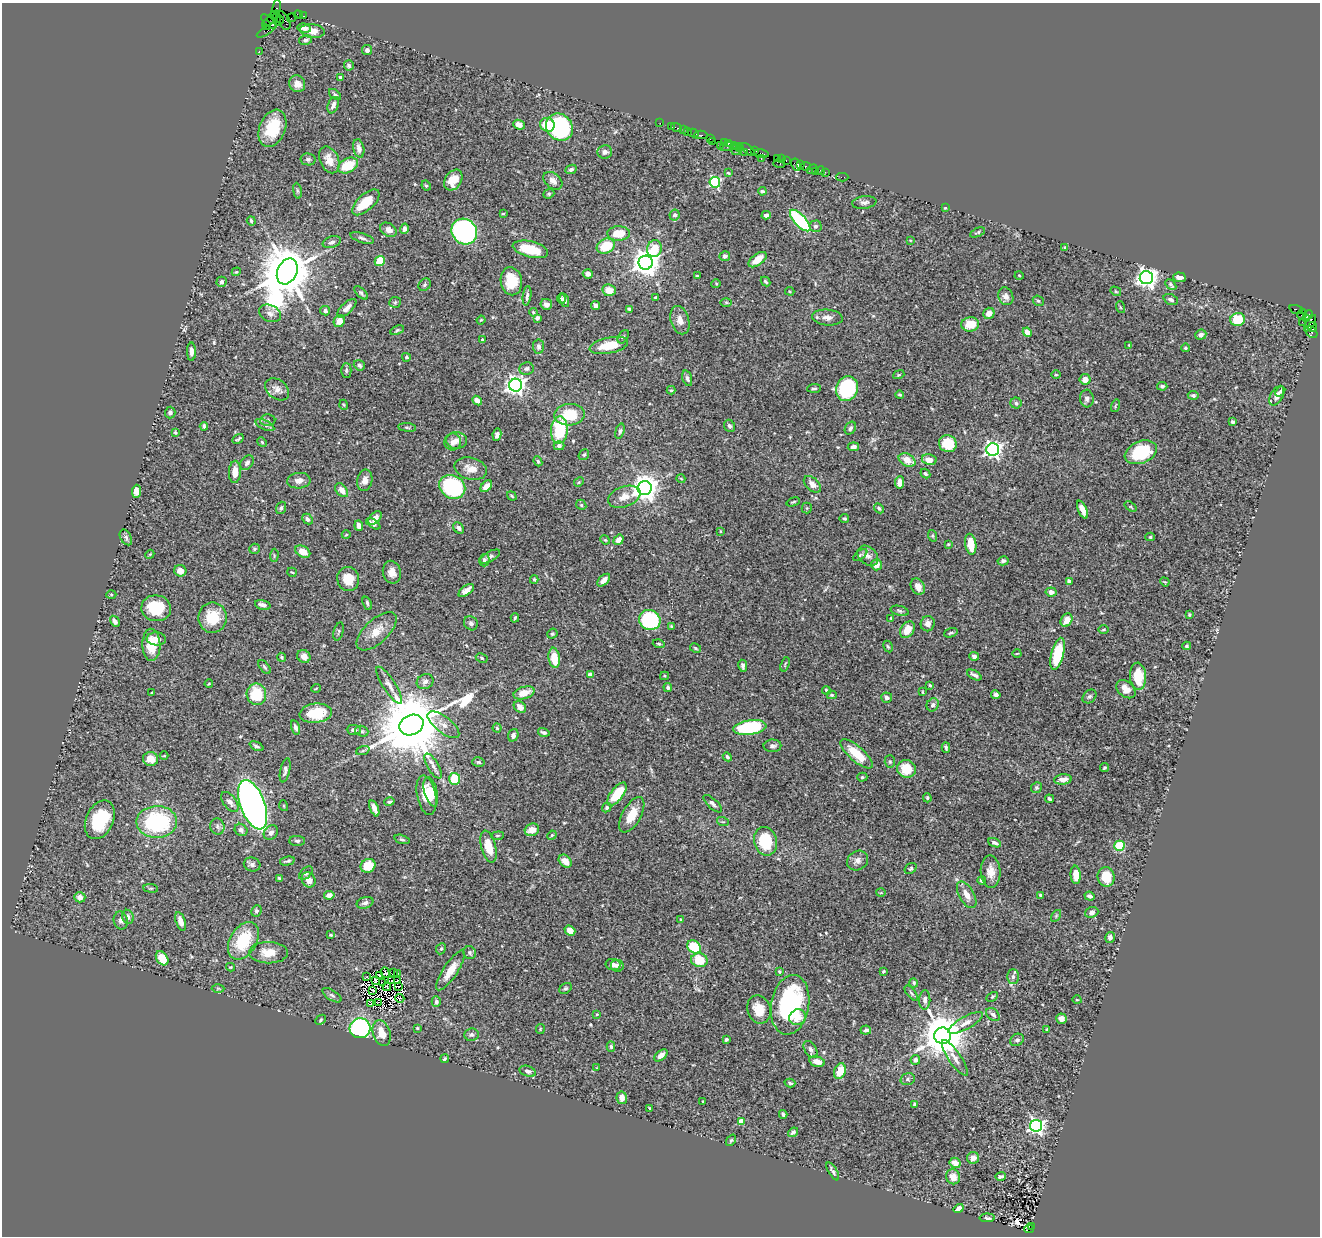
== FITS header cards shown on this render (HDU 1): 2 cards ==
NAXIS1  =                 1318
NAXIS2  =                 1234

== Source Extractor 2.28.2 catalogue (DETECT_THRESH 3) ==
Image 1318 x 1234 px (HDU 1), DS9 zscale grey, 1 PNG px = 1 image px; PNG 1322 x 1238 px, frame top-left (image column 1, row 1234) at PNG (2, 3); each listed source drawn as its Kron ellipse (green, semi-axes under 4 px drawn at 4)
Background 0.738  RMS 0.024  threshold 0.0719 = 3 sigma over >= 5 px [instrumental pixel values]
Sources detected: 504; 6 with non-positive FLUX_AUTO (blend fragments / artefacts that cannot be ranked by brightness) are neither listed nor drawn; the other 498 listed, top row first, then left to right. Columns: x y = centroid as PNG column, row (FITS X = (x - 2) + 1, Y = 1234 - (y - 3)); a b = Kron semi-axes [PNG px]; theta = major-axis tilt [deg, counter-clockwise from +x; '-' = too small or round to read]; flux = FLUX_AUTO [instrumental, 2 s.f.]
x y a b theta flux
276 10 10 3 77 110
298 15 5 2 - 18
304 16 3 2 - 37
277 18 5 4 - 1000
292 18 5 2 - 38
271 19 10 4 47 13
283 20 10 6 -63 290
279 21 5 3 - 490
269 22 10 3 -42 110
267 25 5 2 - 68
304 28 6 4 -10 7.9
267 30 11 3 32 96
312 31 12 7 -6 14
305 40 7 4 12 3.7
367 50 5 5 - 4.3
259 51 2 2 - 18
349 65 5 5 - 3.3
340 77 3 3 - 2.3
297 84 8 8 - 11
335 94 7 4 -36 2.6
333 105 8 5 69 6.7
660 123 3 2 - 1.4
519 125 6 4 -23 13
547 125 7 6 - 43
671 126 2 2 - 34
559 127 14 12 -49 220
272 128 19 13 68 56
676 128 5 3 - 55
683 130 2 2 - 46
687 131 3 3 - 96
693 133 6 2 -14 27
701 135 6 2 -1 45
710 138 3 2 - 58
713 141 2 2 - 20
724 143 4 3 - 76
728 143 4 3 - 61
720 145 3 2 - 44
729 146 9 3 14 180
737 146 4 3 - 67
359 148 9 5 -78 7.1
740 148 4 3 - 140
748 149 8 4 -41 280
735 150 5 3 - 70
754 151 2 2 - 13
605 152 7 6 - 6.1
744 152 3 3 - 51
762 154 7 4 -9 160
308 159 7 6 - 3.6
761 159 3 2 - 29
778 159 3 3 - 19
782 159 4 2 - 67
329 160 14 9 -64 19
786 160 3 2 - 57
779 164 6 2 -17 4.5
796 165 6 4 -60 160
801 165 3 3 - 26
348 166 11 7 27 38
806 166 5 3 - 150
571 169 6 4 27 3.9
812 169 5 3 - 24
815 171 2 2 - 13
820 171 4 3 - 96
825 172 2 2 - 12
728 173 4 3 - 1.5
842 177 6 2 0 21
453 180 11 8 55 25
553 181 11 7 -41 9.4
715 182 5 5 - 170
426 186 5 3 - 2.1
297 191 8 4 -81 2.7
762 191 4 3 - 2.6
549 194 6 4 22 2.2
366 202 17 8 42 38
864 202 12 6 7 5.6
945 208 3 2 - 1.2
503 214 4 2 - 1.4
675 215 5 5 - 3.7
766 215 4 4 - 4.7
800 220 14 5 -47 170
251 221 5 3 - 2.6
816 226 6 6 - 4
404 229 5 4 - 5.9
388 230 9 6 -32 11
464 231 13 12 - 320
977 232 8 3 26 2.3
619 233 11 7 1 36
362 238 12 4 -18 4.6
910 240 4 2 - 1.1
332 242 9 5 18 6.3
606 246 9 7 23 43
1064 247 3 2 - 1.5
530 249 18 8 -14 43
654 249 8 7 - 47
725 256 5 5 - 5.5
758 260 10 5 36 16
380 261 5 5 - 35
646 263 7 7 - 2000
287 271 13 9 64 10000
236 272 4 3 - 1.6
588 274 5 4 - 7.4
1019 275 4 3 - 1.3
697 276 3 2 - 1.5
1179 277 6 5 - 8.5
1146 278 6 6 - 860
511 281 14 10 -80 50
221 282 5 5 - 4.5
765 282 5 4 - 2.4
716 284 4 4 - 1.7
425 285 7 5 47 2.8
1171 285 6 4 -45 2.4
609 290 7 6 - 18
790 291 5 4 - 1.7
1116 291 6 4 -31 2
361 293 8 4 -45 3.3
527 296 10 4 83 4.7
1006 296 9 7 -66 8.2
656 297 3 3 - 2.3
561 299 5 4 - 3.2
1171 299 7 5 -22 7
564 300 7 4 -73 4.5
1038 301 6 5 - 2.1
395 302 6 5 - 2.3
726 302 5 3 - 1.6
546 304 6 5 - 7.2
595 306 4 4 - 8.2
1120 307 6 3 -71 1.9
347 308 12 5 44 9
629 309 4 3 - 3
1296 309 7 3 -19 130
325 311 5 4 - 3.7
533 312 4 3 - 1.5
270 313 11 8 -25 9.3
989 313 6 5 - 10
1302 314 5 3 - 85
1308 315 5 3 - 110
827 317 15 8 -5 11
537 318 4 4 - 4.3
1238 319 7 6 - 48
1306 319 3 2 - 230
481 320 4 3 - 1.3
680 320 14 9 -74 12
339 321 6 5 - 14
1302 322 2 2 - 28
1310 323 9 4 59 390
970 324 9 7 5 24
1312 327 5 4 - 120
397 330 7 4 22 2.4
1027 332 5 4 - 9.5
1311 332 7 5 -47 130
1201 335 6 5 - 6.3
623 337 7 4 58 2.9
482 340 3 3 - 2.3
609 345 19 8 12 38
1129 345 3 3 - 1.3
538 346 7 5 -85 5.3
1185 348 4 4 - 2.4
191 352 9 4 -90 6.5
406 357 4 4 - 2.4
359 365 6 5 - 4.4
526 369 7 6 - 4.7
346 370 7 5 89 3.1
899 375 6 4 21 1.8
1056 375 5 3 - 1.7
687 378 8 4 -72 4.1
1085 379 5 5 - 12
515 385 6 6 - 730
1162 386 5 4 - 3.5
814 388 7 3 4 2.6
277 389 13 9 -37 11
847 389 13 10 66 150
671 390 4 3 - 2
1280 391 6 3 49 3.4
900 395 4 3 - 2.5
1193 395 5 4 - 3.2
1277 396 11 6 60 12
1087 399 9 7 -86 5.7
477 401 5 4 - 9.4
1016 403 5 5 - 3.1
344 405 5 3 - 1.4
1115 406 6 4 74 2
170 413 6 5 - 3.8
569 415 15 11 3 54
268 420 7 6 - 3.7
1232 422 4 3 - 3
265 425 10 4 -26 4.7
204 426 4 3 - 2.8
729 426 6 5 - 4.1
407 427 9 3 -6 2.6
850 428 7 5 56 4.8
559 430 13 8 86 82
620 431 8 4 73 3.1
175 432 4 3 - 1.6
497 435 6 4 80 4.2
238 439 6 3 31 2.5
456 440 10 8 -2 10
262 442 5 4 - 1.9
453 442 8 8 - 9.8
948 444 9 8 - 43
559 446 5 4 - 5.8
853 447 5 4 - 6
993 450 6 6 - 530
1141 452 17 11 22 85
584 455 6 5 - 2.5
907 460 9 6 -27 20
929 460 7 5 -10 15
538 461 5 4 - 2.2
247 463 8 6 54 5.8
471 469 16 11 -15 17
235 472 11 6 88 17
925 474 5 4 - 2.7
681 479 4 3 - 1.3
365 480 11 7 78 10
299 481 12 8 4 9.1
579 482 5 4 - 1.7
900 482 6 4 83 11
812 484 10 6 -43 9.1
486 486 7 4 46 12
452 487 13 11 -29 190
645 488 7 7 - 1800
342 490 8 5 -51 13
136 491 6 4 86 11
512 496 5 3 - 2
624 497 17 10 21 16
793 502 7 3 18 1.8
581 505 5 4 - 2.6
1130 507 7 3 -36 2.1
281 508 6 4 71 3
807 508 5 5 - 2
879 508 5 4 - 3
1082 510 10 4 -66 12
375 518 8 5 46 8.5
307 519 6 4 -47 5
844 519 5 4 - 2.3
373 524 8 4 -32 4.3
359 526 5 4 - 6.6
459 528 6 4 -45 5.3
720 531 3 3 - 1.4
346 535 4 3 - 1.1
933 536 6 4 -72 2
126 537 8 5 -61 4.3
1150 537 5 4 - 2.2
605 540 5 4 - 1.8
618 540 6 4 56 13
948 544 4 3 - 1.5
971 544 10 5 -81 31
254 549 5 5 - 2.9
303 552 8 5 -29 20
150 554 4 3 - 1.4
274 555 6 2 85 1.5
860 555 8 4 37 3
490 556 11 5 29 4.3
868 556 12 8 -41 8.9
484 560 6 5 - 5
1003 561 5 4 - 4.3
876 565 5 5 - 13
180 571 6 5 - 13
292 572 5 2 - 1.3
392 572 11 9 -77 13
348 579 12 11 - 24
534 579 4 4 - 1.9
604 580 8 4 44 13
1069 581 4 3 - 10
1165 582 5 3 - 1.5
918 587 8 6 -61 11
466 590 9 4 37 9.8
1051 592 5 4 - 11
111 594 5 3 - 1.6
367 603 7 4 -68 3.2
263 605 8 4 -15 8.4
156 608 15 13 -8 58
900 611 9 5 -14 3.5
1189 615 4 3 - 2.3
212 618 15 14 - 42
515 618 4 2 - 2.2
891 618 3 2 - 1.3
650 620 11 10 - 190
1067 620 7 5 57 18
115 621 6 4 -59 7.1
471 623 7 6 - 4.6
928 624 8 7 - 8.8
671 626 4 3 - 1.6
907 630 9 6 57 22
1104 630 5 3 - 1.8
339 631 9 4 76 2.8
377 631 25 11 43 25
951 633 7 4 21 3.4
552 634 5 4 - 2.5
156 639 9 6 -4 8.3
659 644 6 3 -18 2.1
151 645 16 9 -88 30
1187 646 4 4 - 2.3
888 647 6 4 -61 2.5
695 648 6 4 -28 2.1
1017 653 4 3 - 1.4
1058 654 16 6 76 75
304 656 7 6 - 9.2
974 656 5 4 - 6.1
282 657 5 3 - 2.3
482 658 6 4 -28 2.5
554 658 10 5 -82 34
785 664 7 3 72 1.8
743 666 6 4 -80 4.4
264 667 8 4 -53 3.1
590 675 4 4 - 22
974 675 8 3 -29 4.9
664 676 4 4 - 1.9
1138 676 14 8 -86 39
425 682 8 7 - 6.8
209 684 4 3 - 1.3
389 685 22 6 -57 11
930 685 4 3 - 1.7
668 687 4 4 - 3.2
316 688 5 3 - 1.2
1126 689 11 7 -41 13
826 690 4 3 - 3.3
922 692 3 2 - 1.3
151 693 3 2 - 1.1
524 693 11 6 16 19
256 694 11 10 - 50
832 695 5 4 - 2.6
996 695 4 3 - 5.4
1089 696 8 6 43 3.6
887 698 5 5 - 6
933 705 7 5 59 4.5
520 707 7 5 -41 12
316 713 16 9 7 43
411 725 12 10 26 20000
443 725 19 8 -38 14
295 727 7 4 -73 4.3
750 727 17 7 8 140
497 728 4 4 - 2.4
354 730 7 5 -3 4.8
362 731 7 5 -20 3.6
544 732 6 4 -16 3.6
513 735 6 5 - 5.3
256 746 7 4 -24 3.5
772 746 9 6 1 5.1
946 748 5 3 - 2.3
363 750 7 4 20 2.6
857 754 20 7 -41 43
164 756 4 3 - 1.4
727 757 5 3 - 2.9
150 759 7 7 - 21
890 761 6 5 - 2.7
478 762 6 4 -15 2.7
433 766 14 5 -59 7.9
1104 768 4 4 - 2.4
906 769 9 9 - 37
285 770 12 4 77 5.3
862 777 5 4 - 2.3
455 779 6 5 - 45
1063 779 9 5 6 11
1036 788 5 5 - 2.8
431 792 15 6 -75 15
617 794 13 6 52 50
427 795 20 9 -78 31
927 798 4 3 - 2
1049 799 4 3 - 3
230 802 11 6 -52 8.3
389 802 5 3 - 2.8
713 804 11 5 -43 5.2
253 805 26 12 -69 1000
284 806 5 3 - 1.4
374 808 8 4 -69 9.8
607 808 5 4 - 3.4
632 815 19 9 61 27
100 820 20 13 66 82
157 822 20 16 1 150
723 822 6 3 -18 1.9
217 826 8 7 - 4.8
241 830 7 6 - 6.1
532 830 7 6 - 16
271 832 8 6 47 7.3
552 835 5 4 - 1.6
497 836 6 4 6 2.3
402 839 8 4 -17 2.7
297 841 8 5 0 3.5
765 841 14 11 -77 69
995 843 7 4 -22 4.1
1119 846 5 5 - 67
488 847 16 7 -75 28
858 860 11 9 36 8.5
287 861 7 2 13 2.6
565 861 7 5 -45 14
252 864 8 7 - 5.3
368 866 8 6 31 38
911 868 6 5 - 2.6
991 872 16 10 -88 17
306 873 8 5 42 4.7
1076 875 9 5 -85 23
1106 877 10 8 -83 44
279 878 4 4 - 1.8
309 880 8 6 -57 13
982 880 4 3 - 4.1
151 888 7 3 -7 1.9
881 893 5 3 - 1.5
329 895 5 4 - 8.3
967 895 15 7 -60 14
1040 895 4 4 - 3.2
1090 896 5 4 - 4.1
80 897 5 5 - 8
365 903 8 5 18 5.6
256 911 6 5 - 3.2
1092 912 7 5 21 4.5
1056 916 6 4 56 2.1
128 917 7 6 - 6.5
121 920 9 7 -79 6.9
681 920 4 3 - 2.4
181 921 9 5 -72 11
570 931 6 4 -38 13
331 935 4 2 - 2
1110 937 5 5 - 5.8
243 941 20 13 59 71
694 947 7 6 - 58
441 949 6 4 64 2.5
268 953 19 10 -1 24
470 953 7 6 - 4
162 958 8 5 -55 29
699 960 8 7 - 41
613 964 7 5 -10 6.7
617 966 6 5 - 5.9
230 967 4 4 - 1.6
451 970 23 7 57 22
883 971 3 3 - 1.5
394 972 4 2 - 0.99
779 972 3 3 - 2
385 973 5 4 - 0.45
398 974 3 2 - 2.9
379 976 3 2 - 1.1
367 977 4 2 - 2
1013 977 7 6 - 4.9
391 980 3 2 - 1
398 980 2 2 - 0.33
375 981 3 2 - 1.6
383 983 3 2 - 0.89
914 983 4 4 - 2.8
399 986 2 2 - 0.87
387 987 4 2 - 0.47
218 988 6 4 1 2.1
565 988 7 5 36 2.8
373 991 3 2 - 3.1
911 993 9 4 -51 3
332 995 11 5 -32 4
992 997 6 4 30 2.1
400 998 4 2 - 2.4
925 1000 9 5 89 6.2
1077 1000 4 3 - 1.3
436 1002 5 4 - 3.7
378 1003 3 2 - 2.8
371 1004 3 2 - 2
790 1005 30 19 80 200
759 1009 14 11 -71 28
597 1014 3 3 - 1.4
993 1015 8 5 -39 4.4
797 1017 8 7 - 15
1061 1019 5 5 - 8.4
321 1020 6 4 44 2.1
965 1023 19 6 29 13
360 1028 10 10 - 260
417 1028 3 2 - 1.3
540 1029 5 4 - 1.9
1047 1029 3 3 - 1.5
866 1030 5 4 - 4.5
382 1033 13 8 -73 23
471 1035 7 6 - 4.2
943 1036 8 8 - 6400
726 1039 3 3 - 3
1017 1040 7 5 35 4.2
611 1047 5 4 - 2.7
811 1049 9 5 -58 5.4
661 1055 8 4 37 11
955 1058 21 6 -56 11
445 1059 4 3 - 2.3
915 1060 5 4 - 6
817 1062 8 5 -15 12
596 1068 4 2 - 1
528 1071 8 5 -19 4.4
840 1071 8 5 72 27
908 1079 7 5 16 3.3
790 1083 5 3 - 2.5
622 1098 6 5 - 12
703 1101 3 3 - 1.2
915 1104 3 3 - 3.5
649 1108 4 2 - 1.2
783 1114 4 3 - 3.4
741 1121 4 4 - 29
1036 1126 6 6 - 470
793 1132 5 4 - 4.6
731 1140 6 4 53 2.2
973 1158 6 6 - 10
955 1163 5 5 - 14
833 1171 10 3 -59 3.8
1000 1176 5 3 - 3
953 1177 7 7 - 17
959 1209 5 4 - 12
987 1218 8 3 1 2.2
1031 1226 2 2 - 44
1029 1229 4 2 - 34
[6 non-positive-flux detections neither listed nor drawn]